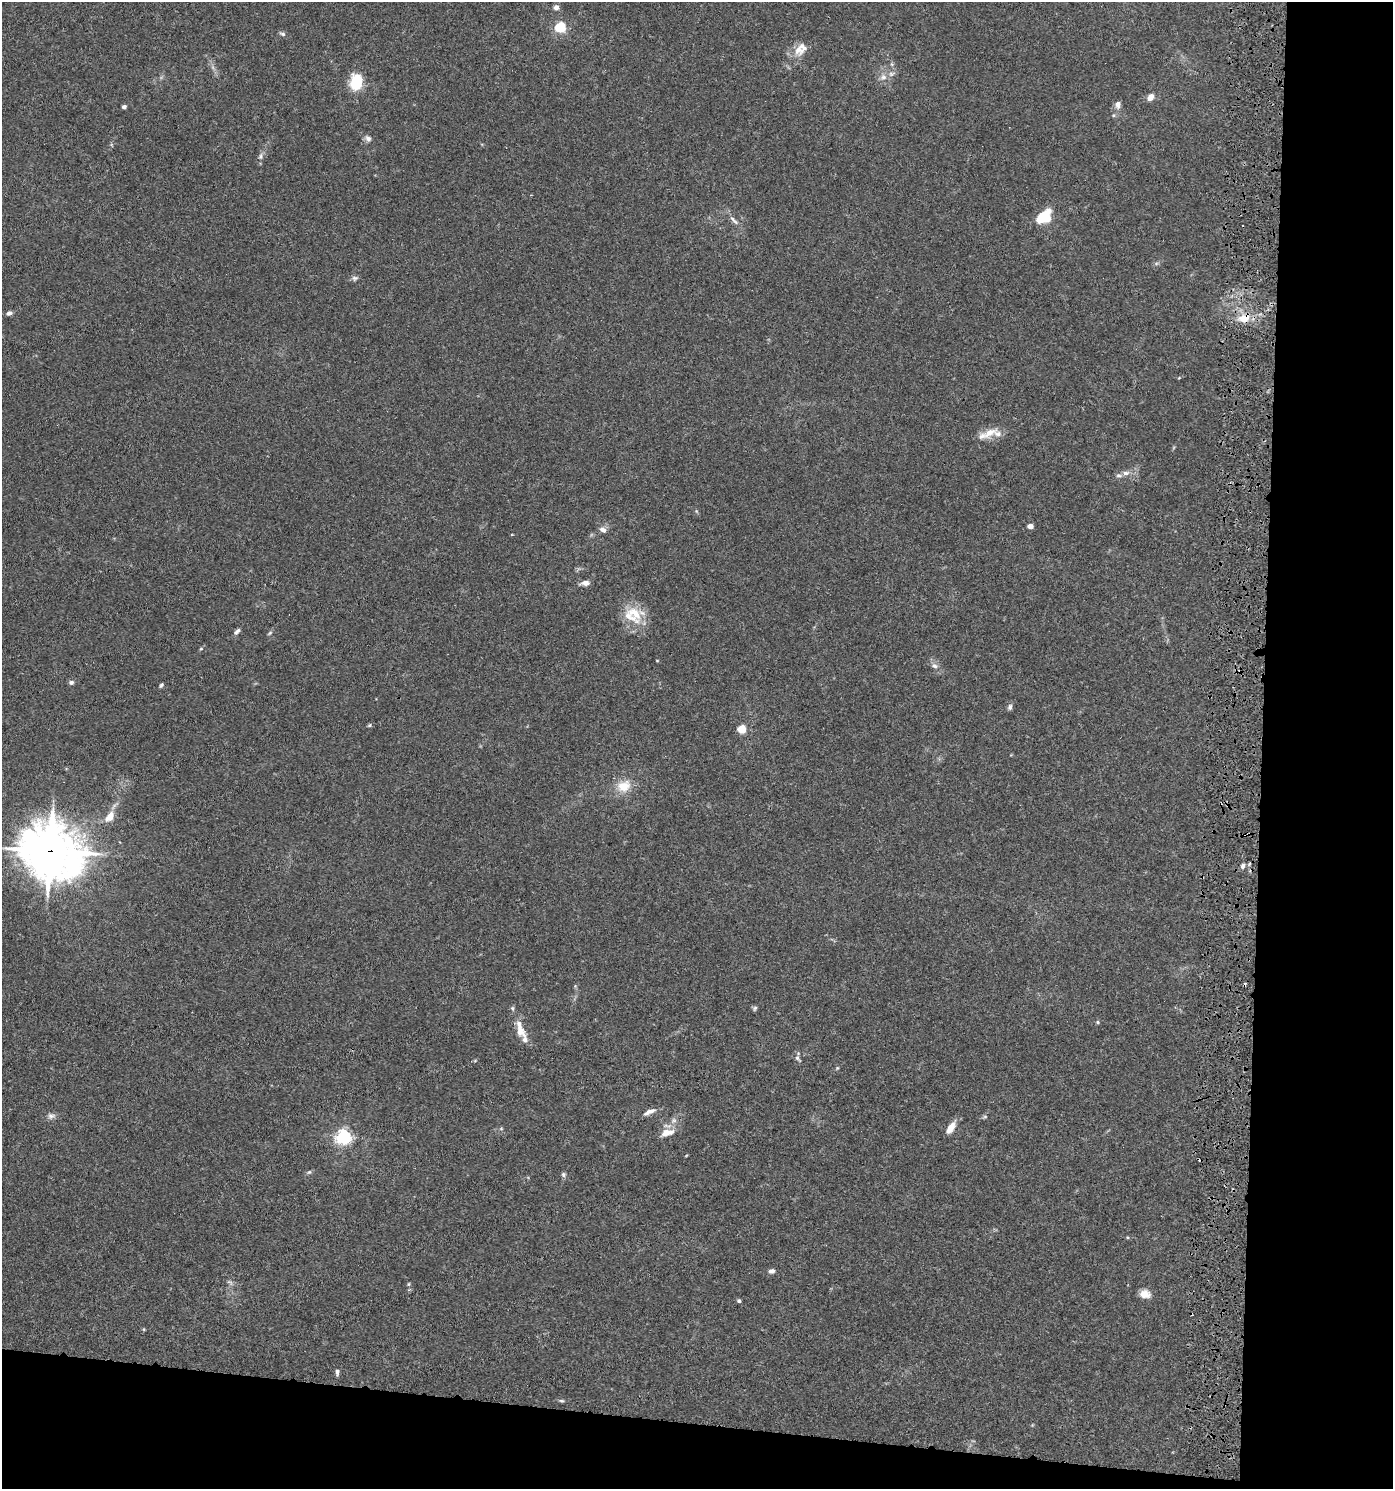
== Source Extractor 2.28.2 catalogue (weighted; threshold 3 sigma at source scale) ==
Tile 9 of 3 x 3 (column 3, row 3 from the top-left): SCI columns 3050-4440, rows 8-1494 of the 4601 x 4480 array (HDU 1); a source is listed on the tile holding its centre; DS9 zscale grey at full resolution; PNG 1395 x 1491 px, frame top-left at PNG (2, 2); no overlay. Shown black and unused: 14% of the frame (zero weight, under 3 of 5 exposures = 3% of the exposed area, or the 3 px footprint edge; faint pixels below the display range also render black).
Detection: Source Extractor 2.28.2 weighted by HDU 2 'WHT'; one run over the whole footprint, this tile lists its part. Background 0.0249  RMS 0.0022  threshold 0.00982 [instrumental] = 3 sigma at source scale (4.5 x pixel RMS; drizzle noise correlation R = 1.50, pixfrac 1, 0.05/0.05 arcsec/px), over >= 5 px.
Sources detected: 63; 3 cosmic-ray / hot-pixel residue — not listed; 6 inside a brighter listed object's ellipse — not listed separately; the other 54 listed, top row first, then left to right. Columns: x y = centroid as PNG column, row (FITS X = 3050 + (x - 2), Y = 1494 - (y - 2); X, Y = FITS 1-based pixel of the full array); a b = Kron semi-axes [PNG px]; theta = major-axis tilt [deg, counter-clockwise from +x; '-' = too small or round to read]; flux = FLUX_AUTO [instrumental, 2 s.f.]
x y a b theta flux
556 7 6 6 - 0.92
560 27 5 5 - 21
283 34 8 5 -18 0.5
798 50 17 14 -41 2.5
883 77 9 6 -13 0.93
356 83 9 7 79 16
1150 97 8 6 51 1.3
1118 104 8 6 -87 1.1
124 107 5 4 - 0.5
368 138 10 7 -47 0.77
260 156 10 5 79 0.69
1044 217 17 11 34 6.7
733 220 18 5 -43 1.1
355 278 8 6 6 0.58
9 313 7 5 24 0.71
1244 318 14 10 12 3.3
990 433 24 10 30 3
1126 473 10 6 7 0.97
1030 526 4 4 - 1.9
603 530 8 6 -35 1
585 583 11 6 6 1.1
635 613 28 15 -40 5.4
237 631 9 5 44 0.67
270 633 7 4 45 0.32
201 649 5 3 - 0.2
934 666 9 6 -41 0.83
71 682 6 5 - 0.56
161 685 6 4 54 0.36
1010 707 8 5 72 0.57
369 725 5 4 - 0.29
742 729 5 5 - 8
624 786 18 14 22 4
110 817 14 8 49 2.4
50 851 22 19 -25 680
1243 866 7 6 - 0.68
755 1008 7 5 70 0.36
1098 1022 5 4 - 0.28
520 1029 28 10 -71 3.3
797 1058 8 6 -72 0.64
649 1112 19 6 25 1.3
51 1116 11 7 11 0.87
985 1117 6 4 0 0.31
951 1128 11 6 55 2.8
667 1133 20 10 16 2.5
343 1137 6 6 - 64
309 1172 6 5 - 0.35
563 1174 7 6 - 0.46
772 1271 7 5 9 0.74
409 1284 6 4 89 0.26
1145 1294 12 9 -7 1.8
739 1301 5 4 - 0.35
144 1329 5 3 - 0.21
337 1372 8 5 -87 0.59
562 1401 8 4 -1 0.35
Overlapping masked pixels (flux is a lower limit): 2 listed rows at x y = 1244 318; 50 851
Isophote crosses this tile's border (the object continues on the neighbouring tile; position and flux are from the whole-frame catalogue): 1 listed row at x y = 50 851